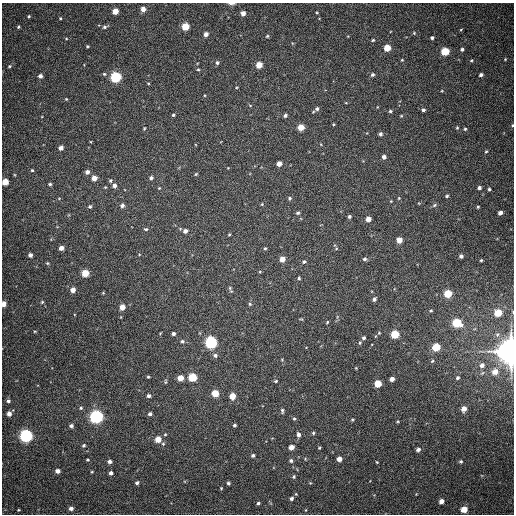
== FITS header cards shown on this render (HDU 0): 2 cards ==
NAXIS1  =                  512
NAXIS2  =                  512

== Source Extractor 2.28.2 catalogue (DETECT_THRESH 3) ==
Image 512 x 512 px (HDU 0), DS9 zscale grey, 1 PNG px = 1 image px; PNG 516 x 516 px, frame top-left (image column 1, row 512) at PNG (2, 3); no overlay
Background 395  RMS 10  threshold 30.5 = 3 sigma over >= 5 px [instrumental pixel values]
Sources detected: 178; all 178 listed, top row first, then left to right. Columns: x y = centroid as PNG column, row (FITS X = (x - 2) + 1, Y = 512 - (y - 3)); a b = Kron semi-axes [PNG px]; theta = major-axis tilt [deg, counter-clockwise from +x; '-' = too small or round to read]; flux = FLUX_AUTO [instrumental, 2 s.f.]
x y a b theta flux
231 3 8 3 0 1.6e+03
143 9 5 4 - 4.8e+03
115 11 5 4 - 8.9e+03
243 13 4 4 - 4.2e+03
317 13 4 2 - 5.9e+02
29 16 5 4 - 9.8e+02
60 18 4 4 - 8.0e+02
185 26 5 5 - 2.0e+04
18 27 4 4 - 9.5e+02
105 27 8 4 19 1.7e+03
461 29 4 3 - 5.3e+02
414 33 5 4 - 7.8e+02
206 34 4 4 - 3.6e+03
267 36 4 3 - 8.8e+02
432 38 3 3 - 1.3e+03
66 39 5 3 - 6.8e+02
373 40 4 4 - 7.6e+02
87 46 4 3 - 7.8e+02
387 48 5 4 - 1.4e+04
462 49 4 3 - 1.4e+03
445 51 5 5 - 2.5e+04
505 59 3 2 - 5.0e+02
402 60 4 4 - 6.4e+02
471 60 4 3 - 6.9e+02
217 63 5 5 - 1.6e+03
259 65 5 4 - 1.1e+04
9 66 4 3 - 8.1e+02
198 69 3 3 - 7.6e+02
104 74 5 4 - 8.3e+02
372 75 5 4 - 1.4e+03
481 75 4 3 - 2.0e+03
40 76 4 4 - 2.3e+03
116 77 5 5 - 7.2e+04
148 83 5 3 - 5.8e+02
66 99 4 3 - 6.2e+02
346 103 4 3 - 4.8e+02
250 105 5 3 - 6.3e+02
317 109 6 6 - 1.8e+03
423 110 4 3 - 1.5e+03
390 111 4 4 - 1.1e+03
173 115 4 3 - 1.0e+03
285 115 4 4 - 1.3e+03
401 116 4 3 - 6.3e+02
333 124 4 3 - 5.7e+02
512 125 4 3 - 7.6e+02
301 127 5 4 - 1.1e+04
144 128 5 3 - 5.9e+02
457 128 4 3 - 7.5e+02
465 129 4 4 - 8.5e+02
380 134 5 4 - 1.6e+03
61 148 4 4 - 3.5e+03
486 151 5 4 - 8.4e+02
384 157 4 4 - 2.5e+03
279 164 4 4 - 4.7e+03
228 168 3 3 - 3.7e+02
32 170 4 4 - 7.8e+02
87 172 5 5 - 2.8e+03
196 174 4 3 - 7.5e+02
94 178 5 4 - 6.0e+03
151 178 5 4 - 1.7e+03
110 180 5 4 - 1.0e+03
5 182 5 4 - 1.1e+04
50 184 4 4 - 1.1e+03
114 186 5 5 - 2.6e+03
105 187 4 3 - 6.1e+02
159 188 4 3 - 5.5e+02
479 188 4 4 - 1.8e+03
489 189 4 4 - 1.0e+03
447 196 4 4 - 1.0e+03
289 198 5 5 - 1.1e+03
399 198 4 4 - 6.7e+02
391 201 3 2 - 4.9e+02
262 204 4 3 - 6.6e+02
122 205 5 5 - 2.0e+03
434 205 7 4 28 1.1e+03
90 206 5 5 - 1.2e+03
478 207 3 3 - 7.5e+02
298 213 5 4 - 1.1e+03
500 213 4 4 - 3.0e+03
349 217 3 3 - 1.3e+03
368 219 4 4 - 5.4e+03
146 229 6 4 -13 9.8e+02
185 231 5 5 - 2.9e+03
229 234 4 3 - 7.5e+02
399 240 4 4 - 7.1e+03
61 248 4 4 - 4.0e+03
265 248 4 3 - 7.6e+02
336 249 4 3 - 5.2e+02
30 255 4 4 - 2.5e+03
461 256 4 4 - 2.2e+03
282 259 4 4 - 5.9e+03
364 259 5 4 - 1.3e+03
481 260 3 3 - 6.6e+02
304 262 4 4 - 1.2e+03
47 263 4 4 - 7.4e+02
85 273 5 5 - 1.8e+04
299 278 3 3 - 8.8e+02
230 288 8 5 -81 1.3e+03
73 290 4 4 - 4.9e+03
103 293 4 3 - 5.8e+02
448 294 5 5 - 2.1e+04
374 299 4 3 - 1.9e+03
42 302 4 4 - 7.7e+02
4 304 4 4 - 5.7e+03
250 304 5 4 - 9.8e+02
122 307 4 4 - 6.3e+03
431 311 4 3 - 7.0e+02
498 313 5 5 - 1.9e+04
301 319 5 3 - 6.0e+02
327 322 4 3 - 6.6e+02
457 323 6 5 - 3.3e+04
35 331 4 3 - 5.8e+02
379 333 4 4 - 6.0e+02
173 334 4 3 - 1.7e+03
395 334 5 5 - 2.6e+04
364 338 5 4 - 1.3e+03
182 341 5 5 - 1.2e+03
211 342 6 5 - 1.2e+05
436 347 5 5 - 2.3e+04
511 351 8 7 - 1.4e+06
215 355 6 5 - 1.7e+03
432 361 5 3 - 7.3e+02
482 365 5 5 - 2.9e+03
356 368 3 2 - 4.9e+02
495 372 6 6 - 6.3e+03
148 377 4 3 - 7.5e+02
192 377 5 5 - 3.0e+04
180 378 5 4 - 8.7e+03
457 378 5 4 - 1.2e+03
392 379 4 4 - 3.5e+03
276 381 4 4 - 8.3e+02
165 382 7 3 89 7.6e+02
378 384 5 5 - 1.7e+04
215 393 5 5 - 1.6e+04
148 396 4 4 - 1.8e+03
232 396 5 4 - 1.0e+04
8 401 5 4 - 1.4e+03
81 408 5 4 - 1.1e+03
464 409 5 4 - 5.3e+03
282 411 7 4 -79 1.2e+03
9 414 4 4 - 3.2e+03
150 414 5 4 - 1.8e+03
96 417 6 5 - 1.9e+05
294 419 5 4 - 9.2e+02
352 420 4 3 - 7.8e+02
398 421 4 3 - 5.9e+02
234 425 3 3 - 1.2e+03
71 426 5 5 - 1.9e+03
313 433 4 4 - 9.3e+02
165 434 4 4 - 7.2e+02
298 434 6 5 - 2.4e+03
26 436 6 5 - 1.6e+05
158 439 5 5 - 9.1e+03
84 445 5 4 - 1.2e+03
291 447 4 4 - 6.0e+03
319 448 4 3 - 6.9e+02
418 449 4 4 - 2.2e+03
253 455 4 4 - 1.5e+03
339 459 4 4 - 4.5e+03
88 460 4 3 - 7.8e+02
109 461 5 5 - 2.2e+03
291 461 5 4 - 1.6e+03
461 461 4 4 - 9.6e+02
377 462 3 3 - 5.7e+02
57 471 4 4 - 3.2e+03
92 472 4 3 - 6.4e+02
111 473 4 4 - 2.2e+03
294 477 5 4 - 1.0e+03
137 483 4 4 - 1.6e+03
228 483 4 3 - 1.1e+03
310 483 4 3 - 6.0e+02
221 488 3 3 - 6.2e+02
291 498 5 5 - 1.5e+03
441 501 4 4 - 3.8e+03
258 503 4 3 - 1.2e+03
71 508 5 4 - 2.3e+03
464 509 5 4 - 1.1e+04
18 510 3 2 - 5.5e+02
At the frame edge (FLAGS 8, measured only in part): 5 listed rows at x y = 231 3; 512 125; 5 182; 4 304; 511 351